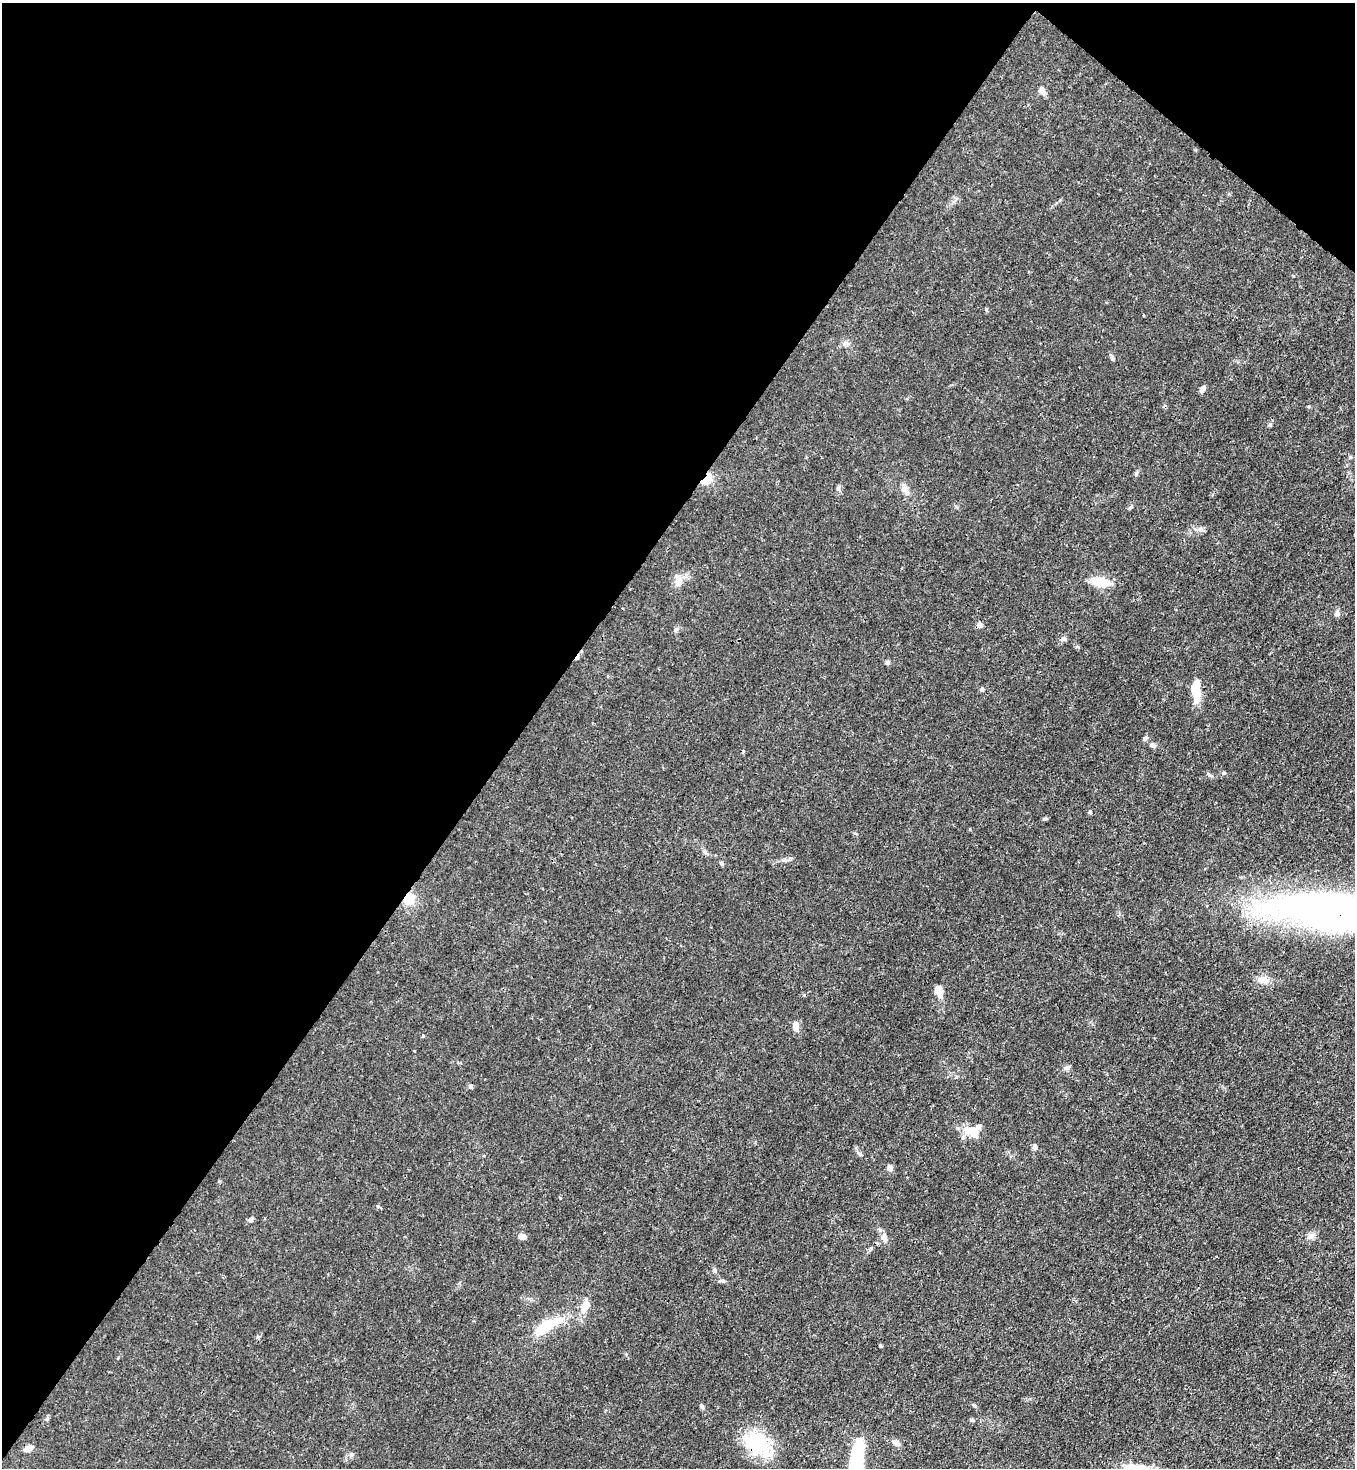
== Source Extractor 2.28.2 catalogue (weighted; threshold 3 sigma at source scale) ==
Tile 2 of 4 x 4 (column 2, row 1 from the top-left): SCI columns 1580-2932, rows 4455-5920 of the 6004 x 5981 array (HDU 1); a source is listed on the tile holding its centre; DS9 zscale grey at full resolution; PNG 1357 x 1470 px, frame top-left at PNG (2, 3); no overlay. Shown black and unused: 40% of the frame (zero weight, under 3 of 4 exposures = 7% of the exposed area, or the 3 px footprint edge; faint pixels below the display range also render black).
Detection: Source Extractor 2.28.2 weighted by HDU 2 'WHT'; one run over the whole footprint, this tile lists its part. Background 0.0199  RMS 0.0026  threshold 0.0119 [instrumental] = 3 sigma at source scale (4.5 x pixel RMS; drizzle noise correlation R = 1.50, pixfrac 1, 0.05/0.05 arcsec/px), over >= 5 px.
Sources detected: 60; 2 inside a brighter object's white glare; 1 cosmic-ray / hot-pixel residue — not listed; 2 inside a brighter listed object's ellipse — not listed separately; the other 55 listed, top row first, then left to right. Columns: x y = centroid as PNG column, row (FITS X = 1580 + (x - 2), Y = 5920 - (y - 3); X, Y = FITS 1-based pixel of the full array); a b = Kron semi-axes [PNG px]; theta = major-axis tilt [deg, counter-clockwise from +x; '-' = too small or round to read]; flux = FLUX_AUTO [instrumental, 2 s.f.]
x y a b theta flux
1042 91 11 7 -65 1.2
1112 358 7 4 -72 0.42
1203 389 9 5 69 0.88
1270 425 6 5 - 0.43
1350 457 5 5 - 0.3
1136 474 7 4 82 0.47
707 479 15 9 40 3.2
904 488 13 8 -83 1.5
1130 508 7 4 53 0.41
678 580 15 8 -87 2.3
1100 582 17 8 -12 6.9
1337 613 8 5 -63 0.64
979 625 7 6 - 0.71
676 629 6 4 19 0.41
1064 639 8 6 4 0.63
888 663 5 5 - 0.51
982 689 5 5 - 0.38
1195 692 28 10 -76 4.5
1145 738 6 5 - 0.62
1153 745 7 6 - 0.87
1224 773 6 4 18 0.39
1208 774 6 4 -34 0.43
1090 812 5 4 - 0.42
1045 819 6 4 19 0.37
409 898 14 12 19 3.8
1330 910 121 36 -5 170
1263 980 15 8 -10 2.1
938 991 15 9 -73 2.1
795 1026 13 7 -78 1.8
423 1036 5 3 - 0.28
471 1086 5 5 - 0.43
971 1131 21 12 -20 4.2
1035 1146 8 5 88 0.68
860 1154 6 5 - 0.46
890 1168 8 6 -68 0.94
560 1198 4 3 - 0.25
378 1206 5 4 - 0.34
251 1219 7 6 - 0.62
522 1236 5 4 - 3.7
1311 1236 11 7 32 1.2
884 1237 10 7 -85 1.3
870 1249 5 4 - 0.41
714 1270 7 5 -87 0.6
722 1281 9 5 -1 0.68
585 1305 15 8 67 3.5
544 1327 30 12 36 7.3
880 1345 6 3 -21 0.26
701 1406 7 5 -43 0.47
47 1419 6 5 - 0.43
972 1420 5 4 - 0.45
896 1442 8 6 -36 1.4
758 1443 37 26 -53 14
29 1448 11 7 18 1.5
351 1455 6 5 - 0.54
855 1462 47 14 78 19
Overlapping masked pixels (flux is a lower limit): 4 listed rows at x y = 707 479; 409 898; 1330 910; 758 1443
Isophote crosses this tile's border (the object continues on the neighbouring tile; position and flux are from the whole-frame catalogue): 2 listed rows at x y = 1330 910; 855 1462
Unlisted compact peaks at least as high as the median listed source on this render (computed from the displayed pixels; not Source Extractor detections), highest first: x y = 721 863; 1309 406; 1066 1068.